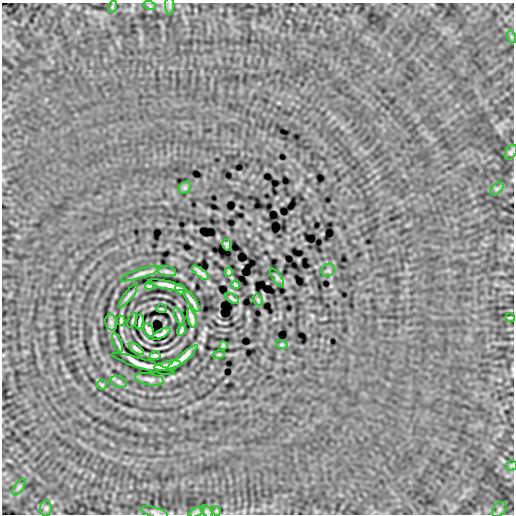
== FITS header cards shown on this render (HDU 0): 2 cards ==
NAXIS1  =                  512
NAXIS2  =                  512

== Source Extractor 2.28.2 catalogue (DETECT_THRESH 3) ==
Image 512 x 512 px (HDU 0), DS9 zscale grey, 1 PNG px = 1 image px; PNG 516 x 516 px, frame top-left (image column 1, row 512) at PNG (2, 3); each listed source drawn as its Kron ellipse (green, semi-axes under 4 px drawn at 4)
Background 2.89e-07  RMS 2.0e-04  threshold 6.11e-04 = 3 sigma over >= 5 px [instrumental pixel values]
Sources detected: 53; all 53 listed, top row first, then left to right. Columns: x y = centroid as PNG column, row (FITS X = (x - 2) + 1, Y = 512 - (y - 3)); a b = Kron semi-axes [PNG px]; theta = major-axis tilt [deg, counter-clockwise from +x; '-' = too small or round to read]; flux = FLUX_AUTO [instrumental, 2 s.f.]
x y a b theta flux
150 6 6 4 -19 0.016
170 6 9 4 -90 0.025
112 7 6 3 72 0.012
512 37 6 4 -71 0.02
511 152 8 5 62 0.029
185 188 7 5 45 0.023
497 189 8 5 45 0.031
227 245 6 3 -81 0.025
328 270 7 6 - 0.025
167 271 9 5 -11 0.03
229 272 4 2 - 0.018
200 273 10 3 -38 0.05
141 274 21 4 17 0.056
277 278 10 4 -57 0.021
150 285 4 3 - 0.023
167 285 19 3 -12 0.079
235 285 4 2 - 0.018
181 290 6 3 -37 0.035
129 295 14 3 53 0.035
232 298 7 2 -35 0.024
258 300 6 4 -49 0.019
192 301 13 3 -57 0.053
161 309 5 2 - 0.013
179 316 9 3 -65 0.02
192 318 10 3 -76 0.058
510 318 5 2 - 0.014
132 320 8 2 69 0.012
121 321 5 3 - 0.023
111 322 8 6 -74 0.023
139 322 7 2 82 0.026
149 330 7 5 -67 0.039
181 331 5 2 - 0.024
161 334 10 3 28 0.035
117 343 10 3 -69 0.027
223 345 4 3 - 0.016
282 345 6 4 -18 0.015
136 349 9 3 -37 0.037
219 354 6 4 19 0.012
155 356 6 3 8 0.031
182 358 20 4 39 0.089
143 364 33 5 -18 0.067
167 365 13 4 11 0.074
149 379 14 6 -9 0.058
119 382 8 5 -19 0.031
102 385 5 4 - 0.014
511 465 5 5 - 0.015
19 487 9 4 55 0.027
46 508 8 6 89 0.031
499 509 8 6 50 0.032
207 511 7 4 -49 0.021
216 511 5 4 - 0.015
154 512 14 5 -16 0.047
196 512 8 4 24 0.022
At the frame edge (FLAGS 8, measured only in part): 1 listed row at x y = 154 512